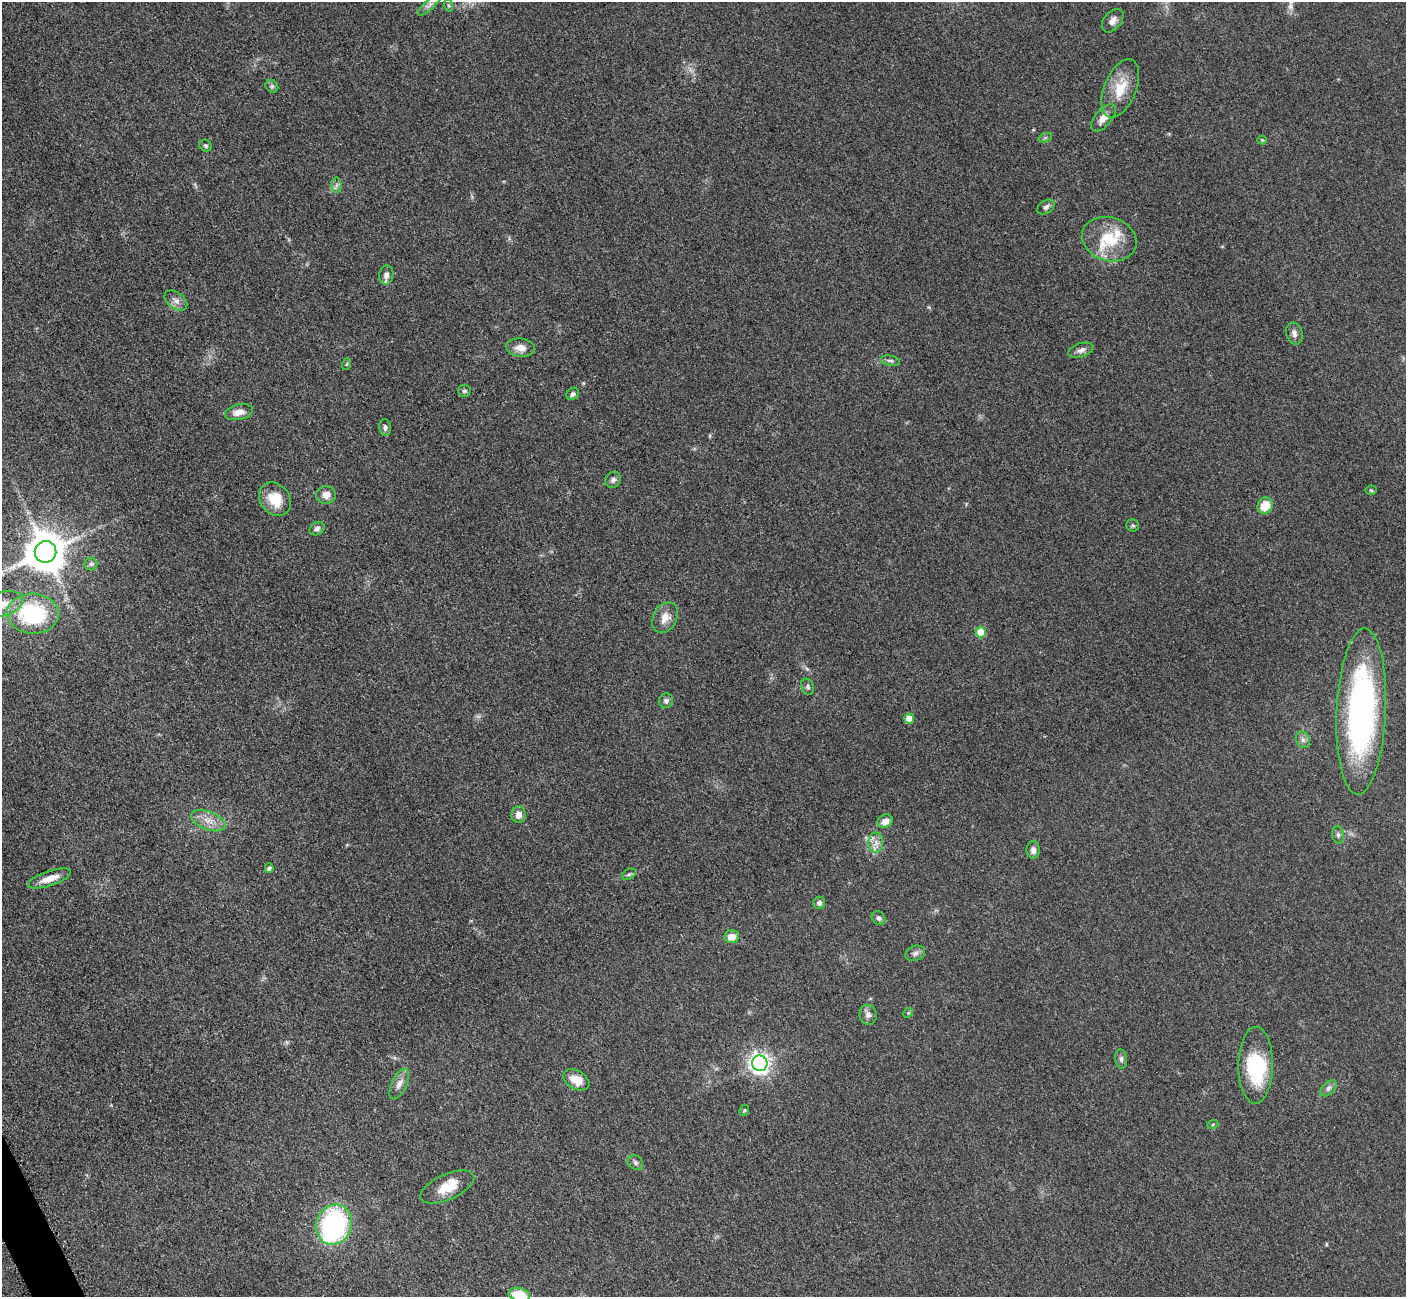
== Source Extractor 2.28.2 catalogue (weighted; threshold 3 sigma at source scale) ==
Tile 7 of 4 x 4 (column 3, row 2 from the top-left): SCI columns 2875-4278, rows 2779-4073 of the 5701 x 5665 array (HDU 1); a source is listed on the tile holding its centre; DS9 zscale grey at full resolution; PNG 1408 x 1299 px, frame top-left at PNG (2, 2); each listed source drawn as its Kron ellipse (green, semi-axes under 4 px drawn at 4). Shown black and unused: <1% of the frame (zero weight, under 3 of 5 exposures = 4% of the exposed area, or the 3 px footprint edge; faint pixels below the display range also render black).
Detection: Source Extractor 2.28.2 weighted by HDU 2 'WHT'; one run over the whole footprint, this tile lists its part. Background 0.0535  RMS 0.0059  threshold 0.0265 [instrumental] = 3 sigma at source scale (4.5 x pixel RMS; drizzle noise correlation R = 1.50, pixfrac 1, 0.05/0.05 arcsec/px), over >= 5 px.
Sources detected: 71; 2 inside a brighter object's white glare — neither listed nor drawn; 1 inside a brighter listed object's ellipse — not listed separately; the other 68 listed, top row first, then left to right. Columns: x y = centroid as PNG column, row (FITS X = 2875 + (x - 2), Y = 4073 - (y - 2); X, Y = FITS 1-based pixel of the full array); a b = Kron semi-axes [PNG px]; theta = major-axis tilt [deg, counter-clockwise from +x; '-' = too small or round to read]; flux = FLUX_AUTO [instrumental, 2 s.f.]
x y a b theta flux
430 5 15 5 43 2.1
448 5 6 4 -70 0.77
1113 21 13 8 50 3.7
272 86 7 5 -45 1.1
1120 88 31 16 68 16
1103 118 16 8 50 5.6
1045 138 7 4 19 1
1262 140 4 4 - 0.61
206 146 6 5 - 1.2
337 185 7 5 89 1.6
1046 207 9 6 34 2.1
1109 239 28 22 -17 24
386 275 9 7 80 3.3
176 301 13 8 -37 3.4
1294 334 11 8 -74 2.7
520 348 15 9 -5 5.8
1081 350 13 7 18 2.7
890 361 10 5 -11 1.6
347 364 6 3 70 0.64
464 391 6 6 - 1.3
573 394 7 5 46 1.4
239 412 14 7 13 5.3
385 427 8 5 -81 1.7
613 480 8 7 - 1.9
1371 490 5 5 - 0.72
326 495 10 9 - 4.8
275 499 18 14 -50 14
1265 506 8 7 - 11
1133 525 6 6 - 1.1
317 529 8 6 33 1.9
46 552 11 11 - 1900
91 564 6 6 - 1.4
2 604 21 12 17 8.6
33 614 26 20 -3 55
665 618 16 11 61 6.4
981 632 5 5 - 16
808 687 8 6 -68 1.4
666 701 8 7 - 1.9
1361 711 83 24 87 170
909 718 5 5 - 10
1303 740 8 6 -64 2.1
519 815 8 7 - 3.9
208 821 18 9 -21 6.5
885 821 8 6 25 4.9
1338 835 8 5 -81 1.5
876 843 10 7 90 3.5
1033 850 9 6 89 2.8
269 868 5 4 - 2.2
629 874 7 5 30 1.1
50 878 23 7 19 7.7
819 903 6 6 - 1.8
879 918 7 6 - 1.6
732 937 7 6 - 5.6
915 953 10 7 20 2.1
908 1013 5 4 - 0.68
868 1015 10 8 -81 2.7
1121 1059 10 6 -83 1.8
760 1063 8 7 - 330
1256 1065 38 17 89 40
576 1080 14 9 -30 8.6
399 1084 16 7 65 4.1
1328 1088 10 6 45 2
744 1110 6 4 67 0.8
1213 1124 6 3 19 0.71
635 1163 8 6 -39 1.7
447 1187 29 12 24 12
334 1225 20 17 71 87
519 1295 11 6 -13 17
Isophote crosses this tile's border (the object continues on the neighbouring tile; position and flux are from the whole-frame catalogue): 3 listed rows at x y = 2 604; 33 614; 519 1295